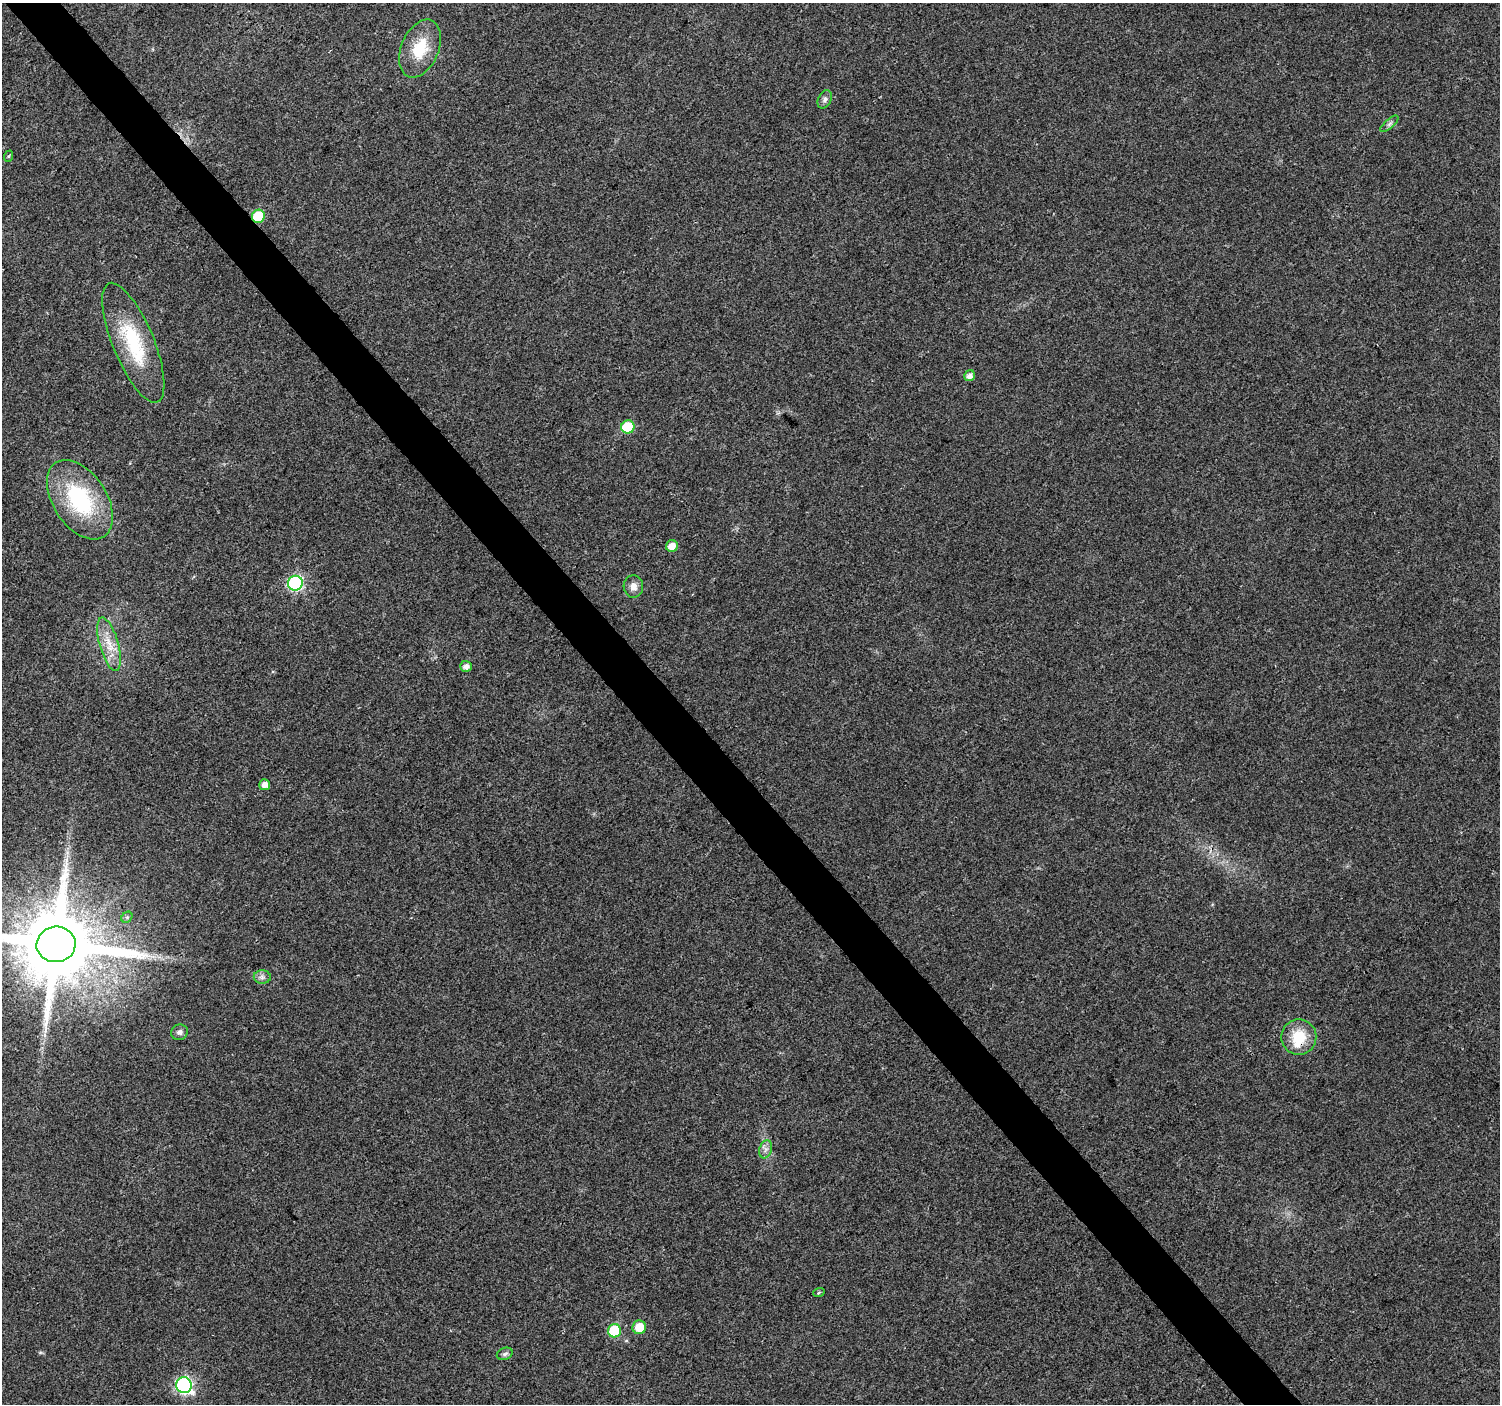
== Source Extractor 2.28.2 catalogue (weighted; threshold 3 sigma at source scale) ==
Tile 11 of 4 x 4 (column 3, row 3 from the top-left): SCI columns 3007-4504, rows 1549-2950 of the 6010 x 5964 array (HDU 1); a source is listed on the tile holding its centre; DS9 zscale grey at full resolution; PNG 1502 x 1406 px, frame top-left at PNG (2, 3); each listed source drawn as its Kron ellipse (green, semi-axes under 4 px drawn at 4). Shown black and unused: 4% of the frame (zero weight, under 3 of 4 exposures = <1% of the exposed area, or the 3 px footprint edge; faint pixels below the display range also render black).
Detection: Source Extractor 2.28.2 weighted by HDU 2 'WHT'; one run over the whole footprint, this tile lists its part. Background 0.037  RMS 0.004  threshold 0.0179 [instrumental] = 3 sigma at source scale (4.5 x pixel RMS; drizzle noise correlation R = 1.50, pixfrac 1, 0.0396/0.0396 arcsec/px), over >= 5 px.
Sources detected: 27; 1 inside a brighter listed object's ellipse — not listed separately; the other 26 listed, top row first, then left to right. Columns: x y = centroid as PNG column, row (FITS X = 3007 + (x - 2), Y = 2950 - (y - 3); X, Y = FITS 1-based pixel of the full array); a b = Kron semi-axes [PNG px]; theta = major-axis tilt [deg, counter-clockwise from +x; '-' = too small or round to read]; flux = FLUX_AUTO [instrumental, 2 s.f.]
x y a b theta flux
420 49 30 18 67 14
825 99 9 6 63 1.4
1389 124 11 4 40 1.2
9 156 6 3 70 0.46
258 216 6 6 - 19
133 343 64 20 -68 28
970 376 6 5 - 2.2
628 427 7 6 - 20
80 500 44 26 -57 38
672 546 6 5 - 3.9
295 583 7 7 - 65
633 586 11 9 -87 2.8
109 644 27 9 -74 7.5
466 666 6 5 - 2.1
265 785 5 5 - 2.6
127 917 6 5 - 0.72
56 944 19 18 - 5900
262 977 8 7 - 1.5
179 1032 8 7 - 1.5
1299 1037 17 17 - 12
766 1149 9 6 72 1.7
819 1292 6 3 21 0.51
639 1327 7 6 - 7.4
614 1331 7 6 - 21
505 1354 8 6 22 1
184 1385 8 7 - 93
Overlapping masked pixels (flux is a lower limit): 2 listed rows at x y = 258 216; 1299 1037
Isophote crosses this tile's border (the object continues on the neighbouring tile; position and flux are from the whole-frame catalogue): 1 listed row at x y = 56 944